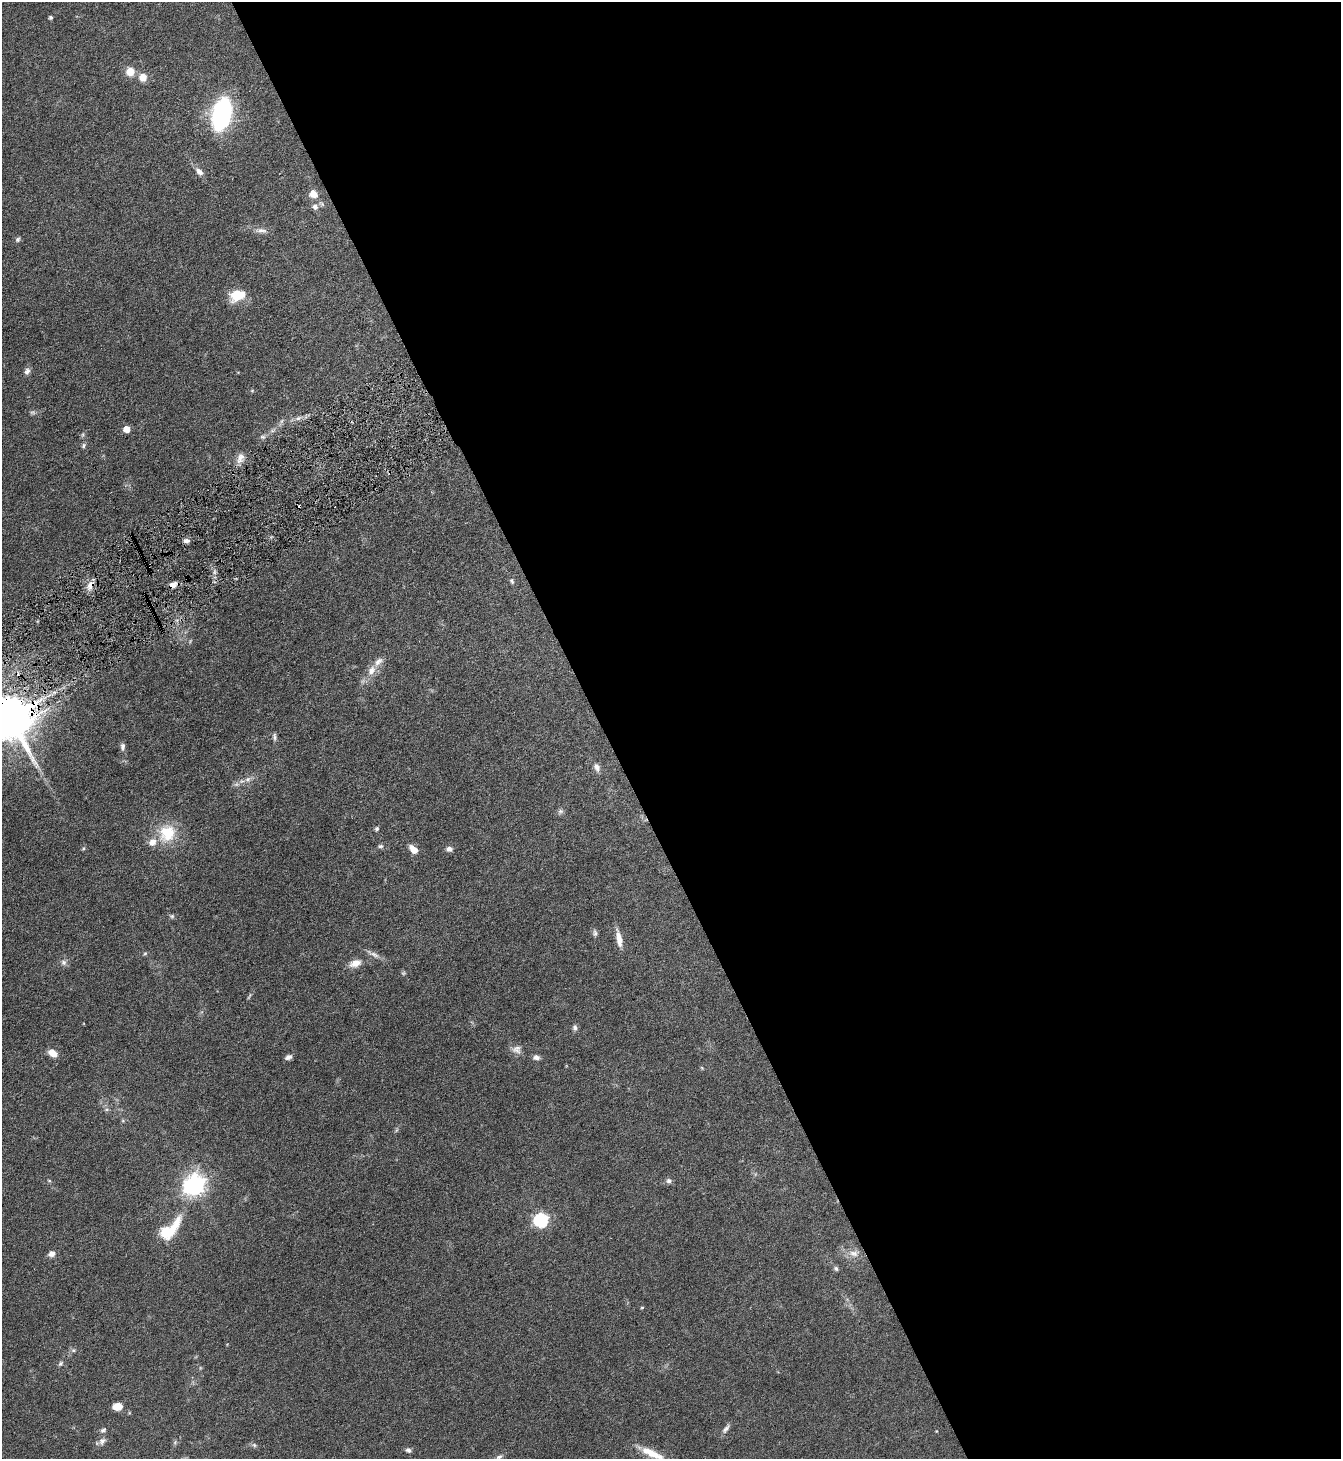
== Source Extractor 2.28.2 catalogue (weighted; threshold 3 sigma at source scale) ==
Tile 8 of 4 x 4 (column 4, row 2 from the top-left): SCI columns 4172-5510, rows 2916-4372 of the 5801 x 5832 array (HDU 1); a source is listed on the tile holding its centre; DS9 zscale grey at full resolution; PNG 1343 x 1461 px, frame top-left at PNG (2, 2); no overlay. Shown black and unused: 55% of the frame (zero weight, under 4 of 8 exposures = <1% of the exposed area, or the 3 px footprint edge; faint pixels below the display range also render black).
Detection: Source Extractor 2.28.2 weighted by HDU 2 'WHT'; one run over the whole footprint, this tile lists its part. Background 0.082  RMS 0.0034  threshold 0.0137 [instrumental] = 3 sigma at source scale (4.09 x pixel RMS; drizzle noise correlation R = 1.36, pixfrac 0.8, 0.05/0.05 arcsec/px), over >= 5 px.
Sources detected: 80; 4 too faint to see at this stretch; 2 cosmic-ray / hot-pixel residue — not listed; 2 inside a brighter listed object's ellipse — not listed separately; the other 72 listed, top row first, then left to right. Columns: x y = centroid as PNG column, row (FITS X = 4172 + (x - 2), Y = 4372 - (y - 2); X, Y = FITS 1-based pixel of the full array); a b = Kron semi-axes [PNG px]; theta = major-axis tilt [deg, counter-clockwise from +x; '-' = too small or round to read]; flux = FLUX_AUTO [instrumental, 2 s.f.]
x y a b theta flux
50 17 3 3 - 0.62
130 71 8 8 - 4.2
143 77 10 9 - 2.7
222 114 24 13 76 55
199 172 12 7 -42 1.6
313 194 9 8 - 2.9
315 206 8 8 - 1.4
261 230 16 7 -2 1.7
18 239 8 5 52 0.69
238 295 17 11 18 7.9
27 371 10 7 57 1.1
252 391 5 5 - 0.34
298 418 12 6 17 1.5
126 429 5 5 - 4.4
273 430 10 4 30 0.94
83 434 6 4 72 0.46
263 437 8 6 -14 0.77
83 446 7 5 83 0.57
240 458 16 9 71 2.3
186 541 7 5 -10 1.1
512 581 7 5 -69 0.67
90 585 14 8 63 2.5
173 585 9 6 20 2.1
371 671 16 10 60 3.5
10 718 13 12 - 1700
274 737 11 5 -86 0.78
123 746 10 6 89 1.1
597 767 12 8 -67 1.4
248 779 9 8 - 1.4
560 811 8 7 - 0.8
377 828 5 5 - 0.57
167 833 26 24 52 11
380 846 7 5 1 0.63
83 848 6 4 60 0.41
413 849 10 6 -47 2.9
449 849 8 7 - 1.1
172 916 7 5 -20 0.59
595 933 9 6 -83 0.81
619 938 22 7 -79 3.1
145 953 6 5 - 0.42
373 954 22 6 -25 1.7
63 962 8 8 - 1.1
355 963 16 9 18 2.9
249 996 11 3 62 0.51
575 1027 8 6 -84 0.86
517 1050 13 11 -25 2
53 1053 10 7 -32 3.3
288 1057 8 5 22 1.1
536 1057 8 6 -12 1.3
702 1068 5 4 - 0.32
107 1109 6 5 - 0.61
396 1130 7 4 70 0.44
49 1181 5 3 - 0.31
669 1181 7 7 - 0.88
194 1185 8 8 - 190
541 1220 6 6 - 58
167 1231 16 7 41 26
854 1253 17 9 1 2.9
51 1254 7 6 - 1.7
836 1269 6 5 - 0.67
642 1307 4 4 - 0.33
73 1350 7 5 20 0.69
60 1363 8 6 46 0.67
117 1406 10 7 2 3.6
726 1429 15 6 53 1.3
103 1430 9 6 35 0.81
102 1441 12 8 55 1.5
175 1442 6 5 - 0.53
254 1445 7 5 -46 0.61
408 1450 8 6 -17 0.86
651 1453 33 8 -25 5.6
499 1457 9 5 23 0.85
Overlapping masked pixels (flux is a lower limit): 3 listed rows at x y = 90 585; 173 585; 10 718
Isophote crosses this tile's border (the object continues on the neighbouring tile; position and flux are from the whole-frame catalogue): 2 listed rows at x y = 10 718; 651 1453